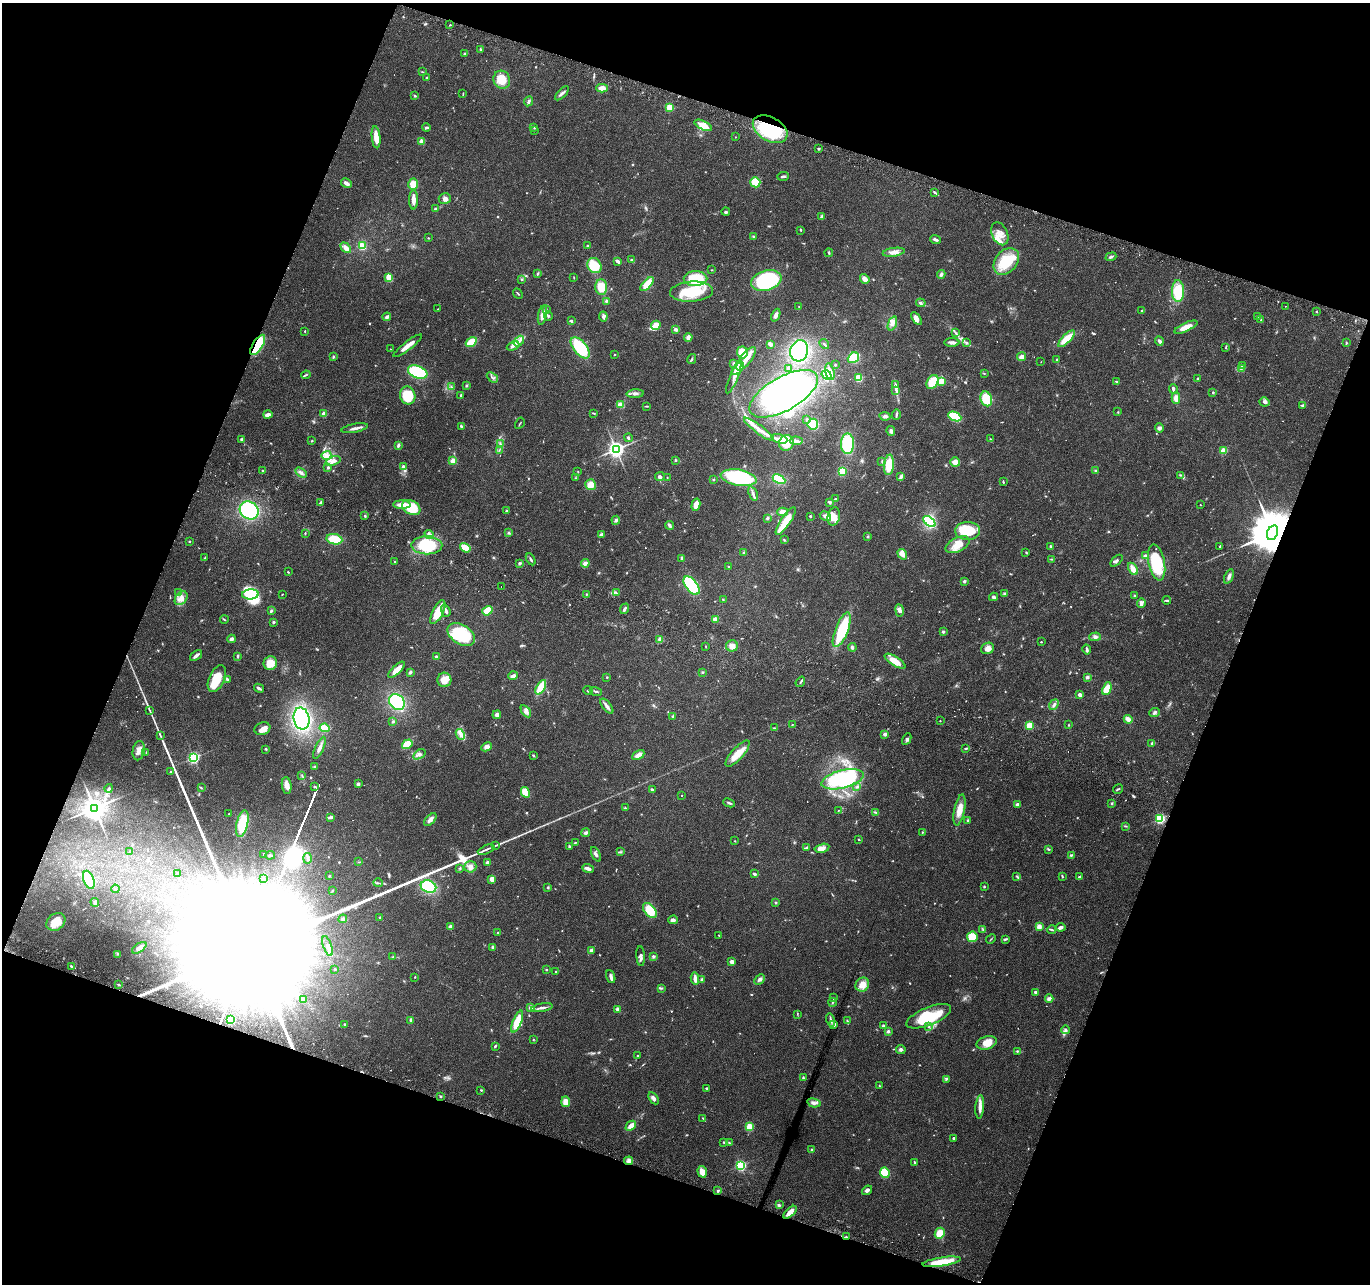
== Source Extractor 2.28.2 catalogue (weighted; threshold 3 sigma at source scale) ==
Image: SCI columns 23-5494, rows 269-5396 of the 5525 x 5730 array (HDU 1 of 3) = the unmasked area's bounding box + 8 px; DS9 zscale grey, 4 x 4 block average (1 PNG px = mean of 4 x 4 image px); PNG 1372 x 1286 px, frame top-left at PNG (2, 3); each listed source drawn as its Kron ellipse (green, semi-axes under 4 px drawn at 4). Shown black and unused: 40% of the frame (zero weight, under 3 of 6 exposures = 3% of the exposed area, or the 3 px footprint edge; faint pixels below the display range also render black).
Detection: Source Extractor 2.28.2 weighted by HDU 2 'WHT'. Background 0.0272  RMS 0.0021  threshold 0.00863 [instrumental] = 3 sigma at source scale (4.09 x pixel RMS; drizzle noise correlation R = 1.36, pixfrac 0.8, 0.0396/0.0396 arcsec/px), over >= 5 px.
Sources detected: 840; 7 too faint to see at this stretch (4 x 4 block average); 24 inside a brighter object's white glare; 2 cosmic-ray / hot-pixel residue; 3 long thin detections or spike segments (spike, bleed or trail) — neither listed nor drawn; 12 coinciding with a brighter row at this scale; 59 inside a brighter listed object's ellipse — not listed separately; of the other 733, all 500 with FLUX_AUTO >= 0.702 (the completeness limit of this list) listed and drawn (233 fainter detections not listed), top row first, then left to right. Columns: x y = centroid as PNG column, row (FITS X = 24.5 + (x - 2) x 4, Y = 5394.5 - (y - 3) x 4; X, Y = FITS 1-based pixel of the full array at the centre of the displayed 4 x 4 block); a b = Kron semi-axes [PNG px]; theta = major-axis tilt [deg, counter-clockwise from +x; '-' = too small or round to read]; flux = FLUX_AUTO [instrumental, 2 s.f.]
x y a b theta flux
450 25 2 2 - 0.83
480 49 3 2 - 1.7
464 54 3 2 - 2.3
422 72 3 2 - 0.89
427 77 2 2 - 0.86
502 80 9 8 - 22
602 88 6 4 1 8.5
562 93 9 2 44 3.7
463 94 3 2 - 0.81
415 96 3 2 - 1.4
528 101 5 3 - 2.7
670 107 3 3 - 18
703 125 9 4 -26 17
534 127 4 2 - 1.5
426 128 4 2 - 2.6
770 129 19 12 -30 84
535 130 2 2 - 1.6
376 137 11 3 -84 17
735 137 2 2 - 1.1
422 142 2 2 - 26
818 149 2 2 - 1.1
783 176 6 2 3 2.1
755 182 5 5 - 26
346 183 6 3 -28 5.5
413 184 6 4 -87 17
935 192 3 2 - 1.3
445 198 6 5 - 4.5
413 200 10 3 -90 11
435 208 4 2 - 2.1
726 212 4 3 - 1.6
821 216 4 2 - 1.5
801 230 3 2 - 1.3
1000 234 12 8 -65 14
753 236 3 2 - 1.2
428 238 2 2 - 0.75
935 239 5 2 - 3.9
362 246 2 2 - 80
587 246 3 2 - 1.4
346 248 6 3 -47 7.2
894 252 11 3 9 7.9
829 253 4 2 - 1.5
1111 257 5 2 - 2.4
632 260 3 3 - 1.6
618 261 4 3 - 4.2
1006 261 15 11 49 44
594 265 8 6 -58 39
712 270 2 2 - 0.79
537 274 3 2 - 1.1
941 274 4 3 - 3.3
574 277 3 2 - 0.72
389 278 3 2 - 24
521 279 2 2 - 1.2
696 279 12 7 1 52
865 279 5 3 - 9
766 281 15 10 18 110
647 284 8 3 47 28
601 287 8 6 -89 22
1178 291 11 6 -89 38
692 292 21 10 4 52
518 294 5 2 - 1.1
606 301 3 3 - 1.4
921 303 5 3 - 2.1
1285 306 2 2 - 0.89
799 307 2 2 - 0.72
438 309 2 2 - 1.1
546 310 3 2 - 0.74
1142 310 4 2 - 1.1
1316 312 2 2 - 1.2
542 315 10 3 77 11
776 315 6 3 66 5.9
548 316 4 2 - 1.5
603 316 5 4 - 3
1257 316 3 2 - 0.76
387 317 4 3 - 3.9
917 318 7 4 -56 6.7
1261 320 2 2 - 0.89
571 321 3 2 - 2.1
892 323 7 3 71 5.5
656 325 5 4 - 9.6
1186 327 12 4 24 12
676 329 4 3 - 3.3
305 331 2 2 - 0.89
955 333 2 2 - 0.79
688 337 4 4 - 4.5
1066 339 11 4 44 25
519 341 6 3 50 4.5
1159 341 5 3 - 3.4
471 342 6 3 32 30
952 342 7 3 1 3.7
967 342 2 2 - 0.82
1346 343 3 2 - 1.2
770 344 3 3 - 5
824 344 6 2 -44 1.9
258 345 11 5 58 55
408 346 18 3 38 13
513 346 6 3 25 4.7
580 348 13 6 -51 59
1226 348 3 2 - 0.75
390 349 2 2 - 1.3
799 351 11 9 74 96
742 352 6 5 - 21
614 355 2 2 - 1.8
333 357 4 2 - 1.2
1021 357 4 3 - 6.3
853 358 6 5 - 25
692 359 5 2 - 1.8
746 359 14 5 52 13
1057 360 4 2 - 1.3
1041 362 2 2 - 0.74
734 363 4 2 - 1.1
835 365 2 2 - 2
1242 366 3 2 - 1.4
789 368 2 2 - 3.1
738 369 7 3 48 15
1241 369 3 2 - 0.85
418 372 10 6 -22 68
830 372 8 4 -77 6.4
984 374 3 2 - 0.71
306 375 5 2 - 1.3
827 375 5 4 - 20
492 377 6 2 -42 2.3
734 377 18 4 68 7.5
859 378 4 4 - 19
1197 379 2 2 - 1.1
941 381 3 3 - 16
932 382 7 5 58 29
1117 382 3 2 - 1.8
895 384 3 2 - 1.5
466 386 3 2 - 1.3
451 387 2 2 - 0.72
1173 389 5 2 - 3.3
896 390 4 2 - 1.3
1213 392 2 2 - 1.2
635 394 8 3 3 4.5
784 394 38 16 29 300
461 395 3 2 - 1.3
408 396 9 7 -70 35
1176 398 5 4 - 8.6
986 399 8 5 -71 31
1264 402 5 4 - 3.6
620 405 4 3 - 10
1302 405 4 2 - 1.3
647 406 4 2 - 1.1
1118 412 2 2 - 0.73
593 413 4 2 - 1.3
324 414 2 2 - 29
896 414 5 2 - 1.9
268 415 4 2 - 8.5
885 416 5 3 - 3.2
955 417 7 4 -24 45
807 419 3 3 - 1.4
520 423 6 2 59 0.99
813 424 5 5 - 40
461 427 4 2 - 2.1
355 428 13 2 11 4.7
1159 428 4 4 - 3.5
759 429 18 3 -37 12
891 431 5 3 - 3.2
628 438 4 2 - 1.7
242 439 3 2 - 2.1
779 439 8 3 -16 6.1
990 439 3 2 - 0.73
312 441 2 2 - 0.91
796 441 6 4 -3 4.8
500 443 3 2 - 0.87
786 443 8 7 - 26
847 444 10 6 89 66
398 445 4 3 - 2.7
616 449 3 3 - 600
499 450 3 2 - 0.74
1223 451 2 2 - 43
326 455 5 4 - 6.6
675 460 2 2 - 1.3
333 461 8 4 19 6.1
453 461 4 3 - 8.8
882 461 2 2 - 0.72
955 462 5 5 - 8.9
889 465 10 5 84 32
403 466 4 3 - 2.7
328 467 3 2 - 1.9
263 470 2 2 - 1.3
1095 470 3 2 - 1.1
578 471 2 2 - 0.76
842 471 4 3 - 27
301 473 6 3 -33 3.9
1180 475 3 2 - 1.2
660 477 5 4 - 3.2
667 477 2 2 - 0.71
901 477 4 2 - 7.3
575 478 2 2 - 0.72
738 478 18 8 -10 94
779 479 7 4 -28 29
713 480 3 2 - 1.1
1003 482 3 2 - 1.4
591 485 5 5 - 12
753 493 7 3 -68 3.1
835 499 4 2 - 2.2
830 502 4 2 - 2.4
320 503 4 2 - 1.9
402 505 8 3 -1 12
696 505 6 3 75 9.5
1200 505 2 2 - 1.3
411 508 9 7 -31 38
249 510 10 8 -38 94
506 511 2 2 - 4.3
783 512 5 3 - 15
365 516 3 2 - 1.4
810 516 3 2 - 1.6
825 516 6 3 -29 4.9
834 516 9 6 76 13
767 518 3 3 - 1.6
616 520 4 3 - 2.3
786 521 16 5 56 23
929 521 7 3 -38 66
669 525 4 3 - 3.2
968 531 12 9 1 49
305 533 3 2 - 0.92
509 533 3 2 - 1.4
1273 533 8 5 66 9000
429 534 5 3 - 4.6
601 534 4 2 - 2.3
868 536 2 2 - 1
334 539 8 5 -10 27
784 540 3 2 - 1
189 541 2 2 - 1.3
427 545 15 9 -1 72
958 545 13 7 26 16
1050 546 2 2 - 5.2
1220 546 2 2 - 1.1
465 548 6 3 -35 17
1026 552 2 2 - 0.78
744 553 3 3 - 1.4
902 554 5 3 - 9.4
1145 556 3 3 - 2.8
205 558 2 2 - 1.5
682 558 4 3 - 2.4
531 559 6 2 -61 2.1
1051 559 3 2 - 0.98
1117 561 7 2 45 2.7
394 562 2 2 - 0.84
1157 562 18 8 -79 65
520 563 3 2 - 1.9
585 563 4 4 - 4.9
729 566 2 2 - 1.1
1133 569 7 3 -61 12
288 572 2 2 - 0.93
1229 576 7 3 66 4.7
964 581 3 3 - 2
692 585 10 6 -52 98
501 587 2 2 - 0.87
179 592 4 2 - 1.1
617 593 2 2 - 1.2
1004 593 4 2 - 1.5
250 594 8 5 6 53
282 594 2 2 - 0.76
586 594 3 2 - 0.95
1134 596 2 2 - 1.1
993 597 4 3 - 3.3
181 598 7 5 51 8.9
723 600 3 2 - 0.87
1167 600 4 2 - 1.4
1141 603 5 3 - 4.9
624 609 5 2 - 3.2
900 610 6 4 -81 6.2
271 611 2 2 - 3.7
446 611 6 2 -72 3.2
487 611 5 4 - 30
438 612 13 5 63 23
224 619 4 2 - 1.2
715 619 3 3 - 8
273 622 3 3 - 1.5
842 630 18 6 68 64
943 632 2 2 - 6.8
461 635 15 9 -32 67
1095 637 6 4 3 3.8
231 639 4 3 - 5
660 639 2 2 - 16
1041 642 2 2 - 1.6
705 646 3 2 - 0.74
732 646 6 5 - 7
852 647 4 3 - 2.2
988 648 7 5 27 6.4
1087 650 5 2 - 3.1
196 656 7 2 40 4.5
238 656 4 2 - 1.7
436 657 2 2 - 11
895 661 12 4 -32 16
270 663 7 6 - 19
397 670 10 3 44 12
410 672 4 3 - 2.1
702 672 2 2 - 0.88
513 676 5 3 - 4.1
607 677 2 2 - 0.85
1087 677 2 2 - 12
217 679 14 8 66 28
227 679 3 2 - 1.9
444 680 7 7 - 12
800 682 5 2 - 1.5
541 687 8 3 61 34
259 688 5 2 - 3.5
1107 689 7 4 67 18
588 691 5 2 - 1.4
596 691 6 2 -18 2.2
1080 695 4 3 - 3.9
397 702 9 7 -42 91
1054 705 6 3 51 3.2
607 706 9 3 -52 4.4
150 711 3 2 - 1.1
526 711 7 2 -58 3.3
1155 712 5 4 - 2.8
497 715 4 4 - 3.8
673 717 3 3 - 2.4
301 719 11 8 -78 170
1128 719 4 3 - 8.1
940 721 2 2 - 0.74
393 722 3 2 - 1.3
792 725 2 2 - 0.71
1069 725 2 2 - 0.79
1029 726 3 3 - 16
325 728 5 3 - 20
774 728 3 2 - 0.76
262 729 8 6 20 9.7
460 734 5 3 - 5
885 734 3 2 - 4.3
160 736 3 2 - 0.72
907 739 6 3 63 2.9
1151 743 3 2 - 1.4
407 744 6 3 34 25
487 747 5 4 - 5.6
319 748 12 3 66 6.8
966 748 4 2 - 1.7
266 749 2 2 - 1.3
139 751 10 6 80 8
146 753 3 2 - 0.72
419 754 7 3 33 3
738 754 16 6 49 21
533 755 3 2 - 1.3
638 755 7 3 28 7.9
194 758 2 2 - 220
314 767 3 2 - 1.3
171 772 2 2 - 1.7
302 775 3 2 - 0.92
842 779 21 9 13 99
358 784 3 3 - 2.5
287 785 8 4 -82 8.3
314 787 3 2 - 1.2
857 787 2 2 - 1.1
109 788 4 3 - 2.2
201 788 3 2 - 0.93
652 789 3 3 - 1.5
1118 789 5 2 - 1.4
525 792 5 3 - 17
682 795 2 2 - 1
729 803 6 2 -23 2.1
1112 803 3 2 - 1.3
1018 804 3 2 - 3.2
94 808 4 3 - 1500
625 808 2 2 - 1.2
838 810 2 2 - 0.78
959 810 16 5 79 15
875 812 3 2 - 1
229 814 2 2 - 1.3
331 817 4 2 - 2.1
1160 818 2 2 - 180
430 820 8 3 47 7.5
968 820 3 2 - 1.2
242 824 13 5 77 45
1126 826 4 2 - 1.2
922 832 3 2 - 0.76
586 833 4 3 - 2.8
859 839 4 2 - 0.79
735 841 2 2 - 0.7
575 843 3 2 - 1.3
496 845 3 2 - 1.3
569 846 3 2 - 1.3
807 847 4 2 - 1.7
822 848 7 4 13 7
486 849 9 2 23 3.1
1049 849 4 2 - 1.2
130 852 2 2 - 0.7
620 852 3 2 - 1.1
263 854 3 2 - 0.91
596 854 8 3 -63 3.6
270 855 5 2 - 1.9
1072 855 3 2 - 1
307 858 5 2 - 3.1
359 862 3 2 - 0.74
487 863 2 2 - 13
470 867 6 5 - 6.3
460 868 3 2 - 1.1
588 869 6 2 -17 6.5
177 873 2 2 - 0.72
755 874 4 2 - 2.6
329 876 3 2 - 1.1
1017 876 3 2 - 1.3
1062 876 4 2 - 1.3
1079 877 3 2 - 1.9
263 878 2 2 - 1.4
492 879 4 3 - 9.2
89 880 9 5 -69 41
378 883 5 2 - 1.3
428 887 8 6 -23 61
548 887 3 2 - 1.3
984 887 3 2 - 1
115 889 4 2 - 1.2
332 891 3 2 - 0.79
95 902 4 3 - 2.2
775 902 3 2 - 1.2
650 910 8 5 -50 29
380 917 3 2 - 1.5
343 919 4 2 - 1.8
673 920 4 3 - 3.7
56 922 10 8 40 18
450 927 4 3 - 4.6
1039 927 4 3 - 5.8
1061 927 4 2 - 5.2
983 930 2 2 - 0.77
1052 930 4 2 - 1.5
498 933 2 2 - 1.9
719 935 2 2 - 0.88
972 937 5 5 - 23
991 939 5 2 - 0.97
1005 939 4 2 - 1.6
328 946 10 3 -71 3.5
493 947 2 2 - 9.5
139 948 8 3 35 4.9
591 950 3 3 - 4.6
118 954 3 2 - 0.86
641 956 10 3 -86 3.9
653 956 3 3 - 2.6
393 957 3 3 - 1.3
732 962 3 3 - 5.1
71 966 3 2 - 1.2
335 969 2 2 - 1.3
546 970 2 2 - 1.2
556 972 2 2 - 5.8
415 977 2 2 - 1.3
611 977 7 3 -70 3.5
695 979 6 3 -84 6.1
760 979 6 4 45 3.3
702 980 4 2 - 2.6
118 985 2 2 - 1.6
862 985 7 6 - 11
661 988 4 2 - 1.5
1036 992 3 2 - 4.1
833 998 3 2 - 1.2
1049 999 4 3 - 4.8
304 1000 2 2 - 0.73
833 1002 4 2 - 1.5
531 1007 4 3 - 4.5
542 1008 11 2 9 5.5
617 1009 2 2 - 13
797 1014 4 2 - 0.92
929 1016 24 9 22 51
231 1020 4 4 - 15
411 1020 4 3 - 2.5
831 1020 7 2 -75 2.7
847 1021 4 2 - 1.3
517 1022 11 4 67 29
345 1024 2 2 - 1.5
834 1025 4 2 - 6.2
883 1026 2 2 - 7.2
929 1027 2 2 - 0.79
1066 1030 4 3 - 2.7
888 1031 3 2 - 3.1
533 1039 3 2 - 0.82
987 1043 10 6 16 15
495 1046 3 2 - 1.5
901 1049 5 4 - 3.1
1017 1051 3 2 - 0.85
638 1056 2 2 - 0.74
803 1078 4 2 - 1.5
946 1079 4 2 - 1.5
879 1085 2 2 - 0.73
706 1088 2 2 - 1.5
481 1090 2 2 - 1.4
441 1097 2 2 - 0.92
654 1098 7 3 -57 4.2
566 1102 5 4 - 14
814 1103 7 3 -14 3.9
980 1107 12 3 85 7.9
703 1118 3 2 - 0.93
631 1126 6 3 44 9.3
749 1126 2 2 - 76
954 1138 3 2 - 1.8
724 1142 3 2 - 1
729 1143 3 2 - 0.97
812 1150 3 3 - 2.2
628 1161 4 3 - 3.9
914 1162 3 2 - 1.1
741 1165 2 2 - 180
702 1172 6 4 -72 11
885 1173 5 4 - 30
867 1190 5 3 - 3.4
718 1191 3 2 - 1.7
779 1205 4 2 - 1.5
790 1212 8 3 44 11
940 1233 6 5 - 15
846 1237 2 2 - 2.2
942 1262 19 4 9 26
Overlapping masked pixels (flux is a lower limit): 4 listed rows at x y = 770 129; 258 345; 1273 533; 846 1237
Diffuse or blended objects may show on this block-average render without a row.